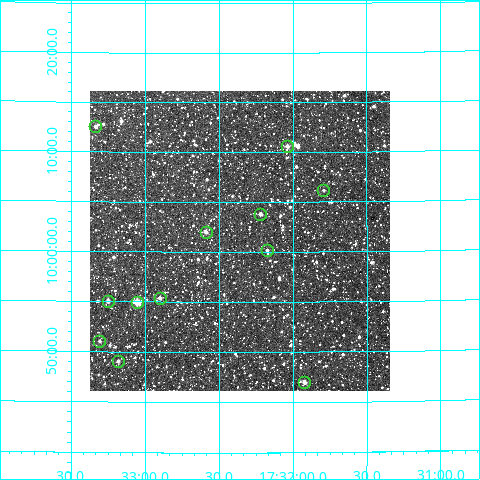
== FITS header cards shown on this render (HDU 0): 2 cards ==
NAXIS1  =                  300
NAXIS2  =                  300

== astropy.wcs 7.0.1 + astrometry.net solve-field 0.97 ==
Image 300 x 300 px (HDU 0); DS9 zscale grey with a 90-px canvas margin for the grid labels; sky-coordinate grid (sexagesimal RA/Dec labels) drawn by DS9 from the SOLVED WCS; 12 Tycho-2 reference stars matched to detected sources circled (green)
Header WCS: RA---TAN/DEC--TAN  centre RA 17:32:22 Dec +10:01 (263.09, +10.02 deg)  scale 6 arcsec/px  FOV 30.0' x 30.0'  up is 0 deg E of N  parity normal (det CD < 0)
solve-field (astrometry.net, Tycho-2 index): VERIFIED the header's WCS against the Tycho-2 star catalogue (12 matches, 0 conflicts) and refined it, rather than solving blind
Solved WCS: RA---TAN-SIP/DEC--TAN-SIP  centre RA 17:32:22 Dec +10:01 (263.09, +10.02 deg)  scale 6 arcsec/px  FOV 30.0' x 30.0'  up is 0 deg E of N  parity normal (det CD < 0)
The solver's refit moves the header's centre by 1.3 arcsec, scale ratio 1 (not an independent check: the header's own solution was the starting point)
Tycho-2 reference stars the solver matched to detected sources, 12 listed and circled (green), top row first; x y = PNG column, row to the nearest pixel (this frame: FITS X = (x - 90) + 1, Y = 300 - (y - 91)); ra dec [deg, ICRS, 3 dp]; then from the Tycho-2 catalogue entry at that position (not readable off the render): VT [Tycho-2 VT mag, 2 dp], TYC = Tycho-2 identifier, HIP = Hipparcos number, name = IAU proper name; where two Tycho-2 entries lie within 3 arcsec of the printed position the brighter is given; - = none
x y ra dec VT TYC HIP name
95 126 263.334 +10.209 11.87 996-782-1 - -
287 146 263.010 +10.176 11.71 996-1349-1 - -
323 190 262.948 +10.103 12.33 996-214-1 - -
260 214 263.055 +10.063 10.77 996-310-1 85823 -
206 232 263.148 +10.033 10.49 996-1340-1 - -
267 250 263.044 +10.003 12.21 996-22-1 - -
160 298 263.225 +9.923 11.63 996-1275-1 - -
108 301 263.313 +9.917 11.66 996-1003-1 - -
137 302 263.264 +9.916 9.04 996-1159-1 - -
99 341 263.327 +9.851 11.99 996-1219-1 - -
118 361 263.296 +9.818 12.91 996-671-1 - -
304 382 262.980 +9.783 10.77 996-353-1 - -